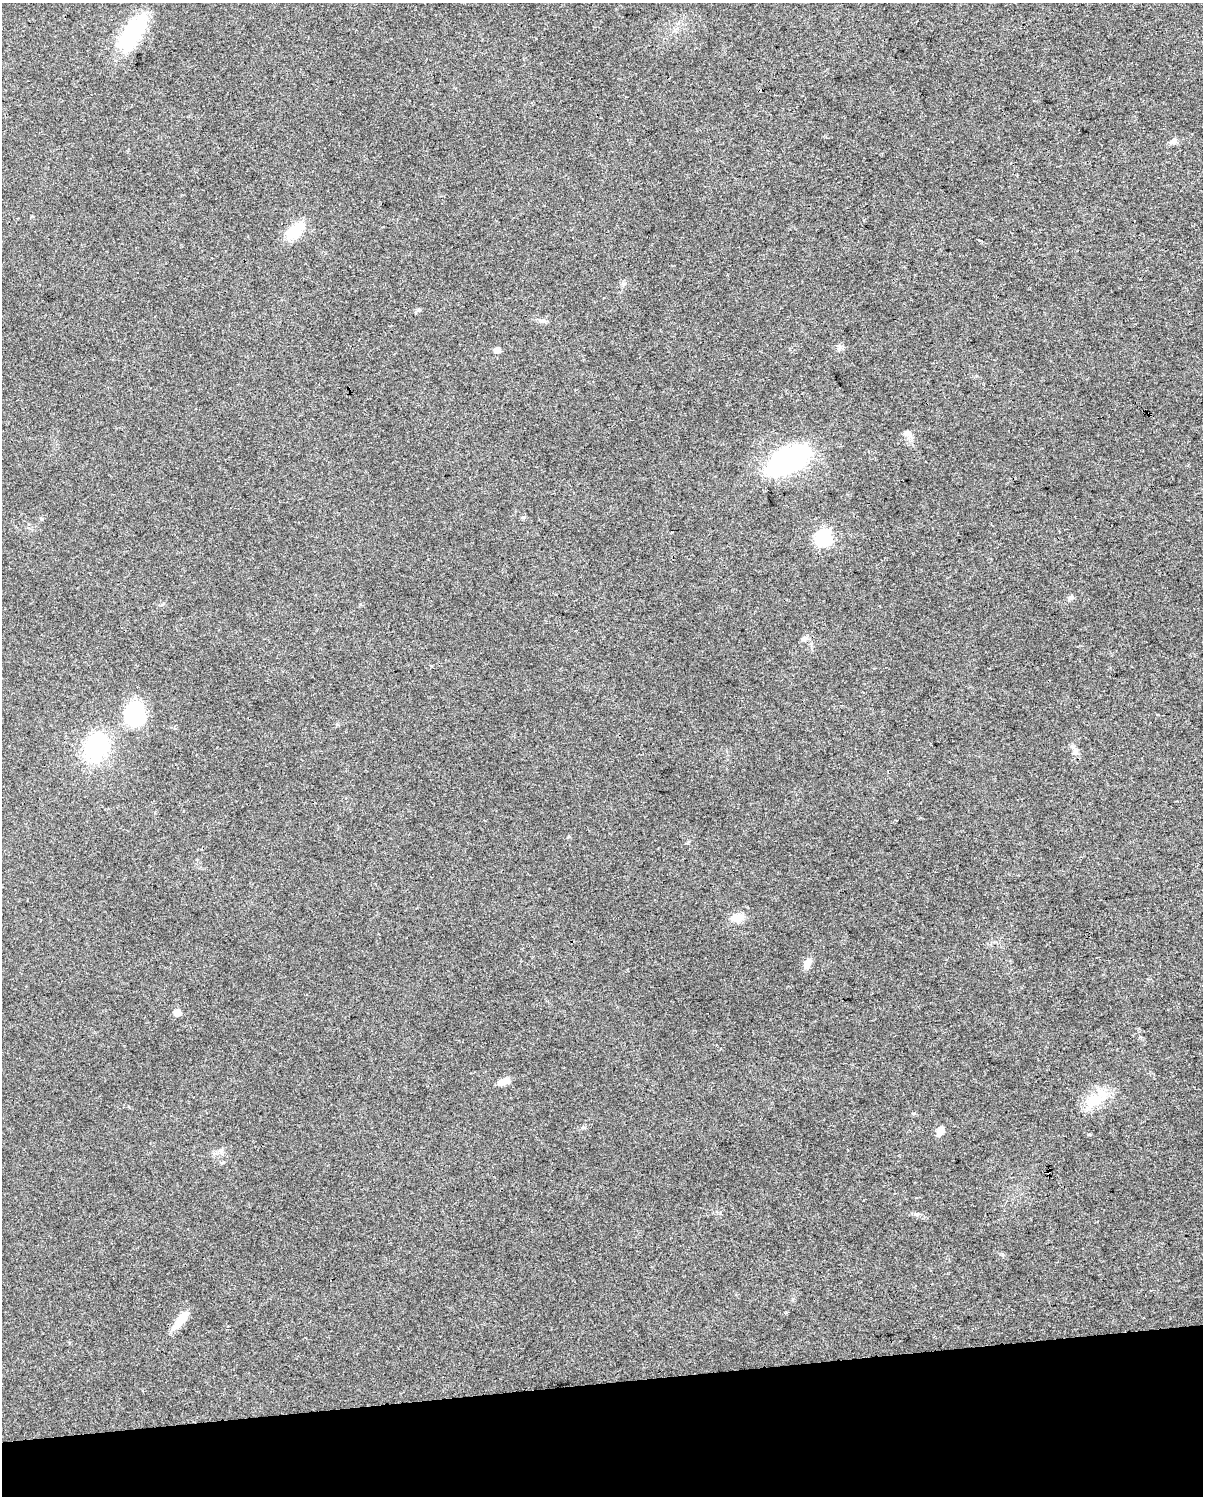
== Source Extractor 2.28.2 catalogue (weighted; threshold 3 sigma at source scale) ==
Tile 10 of 4 x 3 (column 2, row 3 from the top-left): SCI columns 1203-2403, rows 70-1563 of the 4806 x 4576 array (HDU 1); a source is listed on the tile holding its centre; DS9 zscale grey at full resolution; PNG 1205 x 1498 px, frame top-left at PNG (2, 3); no overlay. Shown black and unused: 8% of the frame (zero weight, under 3 of 4 exposures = <1% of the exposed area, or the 3 px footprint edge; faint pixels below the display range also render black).
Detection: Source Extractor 2.28.2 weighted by HDU 2 'WHT'; one run over the whole footprint, this tile lists its part. Background 0.0315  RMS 0.0041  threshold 0.0183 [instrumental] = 3 sigma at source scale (4.5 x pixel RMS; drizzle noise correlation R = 1.50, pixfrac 1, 0.0396/0.0396 arcsec/px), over >= 5 px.
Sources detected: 25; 1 inside a brighter object's white glare — not listed; the other 24 listed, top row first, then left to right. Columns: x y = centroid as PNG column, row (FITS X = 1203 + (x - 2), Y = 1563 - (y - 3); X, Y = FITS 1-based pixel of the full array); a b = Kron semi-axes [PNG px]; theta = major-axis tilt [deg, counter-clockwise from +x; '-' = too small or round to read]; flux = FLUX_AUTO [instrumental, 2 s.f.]
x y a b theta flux
132 34 47 20 57 27
1173 141 9 7 29 1.4
295 231 21 12 43 12
419 310 6 5 - 0.73
542 321 11 4 -11 1.1
840 347 7 6 - 1.1
497 350 5 5 - 2.9
907 433 10 8 -25 2.2
788 460 41 20 32 71
523 517 6 4 0 0.56
824 538 7 7 - 91
1071 597 8 6 44 1.1
805 638 7 5 28 0.99
136 717 25 20 -7 22
96 747 26 20 61 37
1075 751 10 8 -79 1.9
737 918 18 10 5 4.4
807 963 14 9 67 2.5
177 1012 6 5 - 4
504 1081 14 7 19 3.3
1094 1100 27 17 24 11
940 1130 11 7 67 2.3
221 1150 7 4 1 0.92
180 1320 29 8 51 6
Unlisted compact peaks at least as high as the median listed source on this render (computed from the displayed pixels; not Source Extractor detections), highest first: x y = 1002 1254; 1090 1134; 786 1312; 42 519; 569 837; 916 1214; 431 666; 583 1127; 337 724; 914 1113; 360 604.